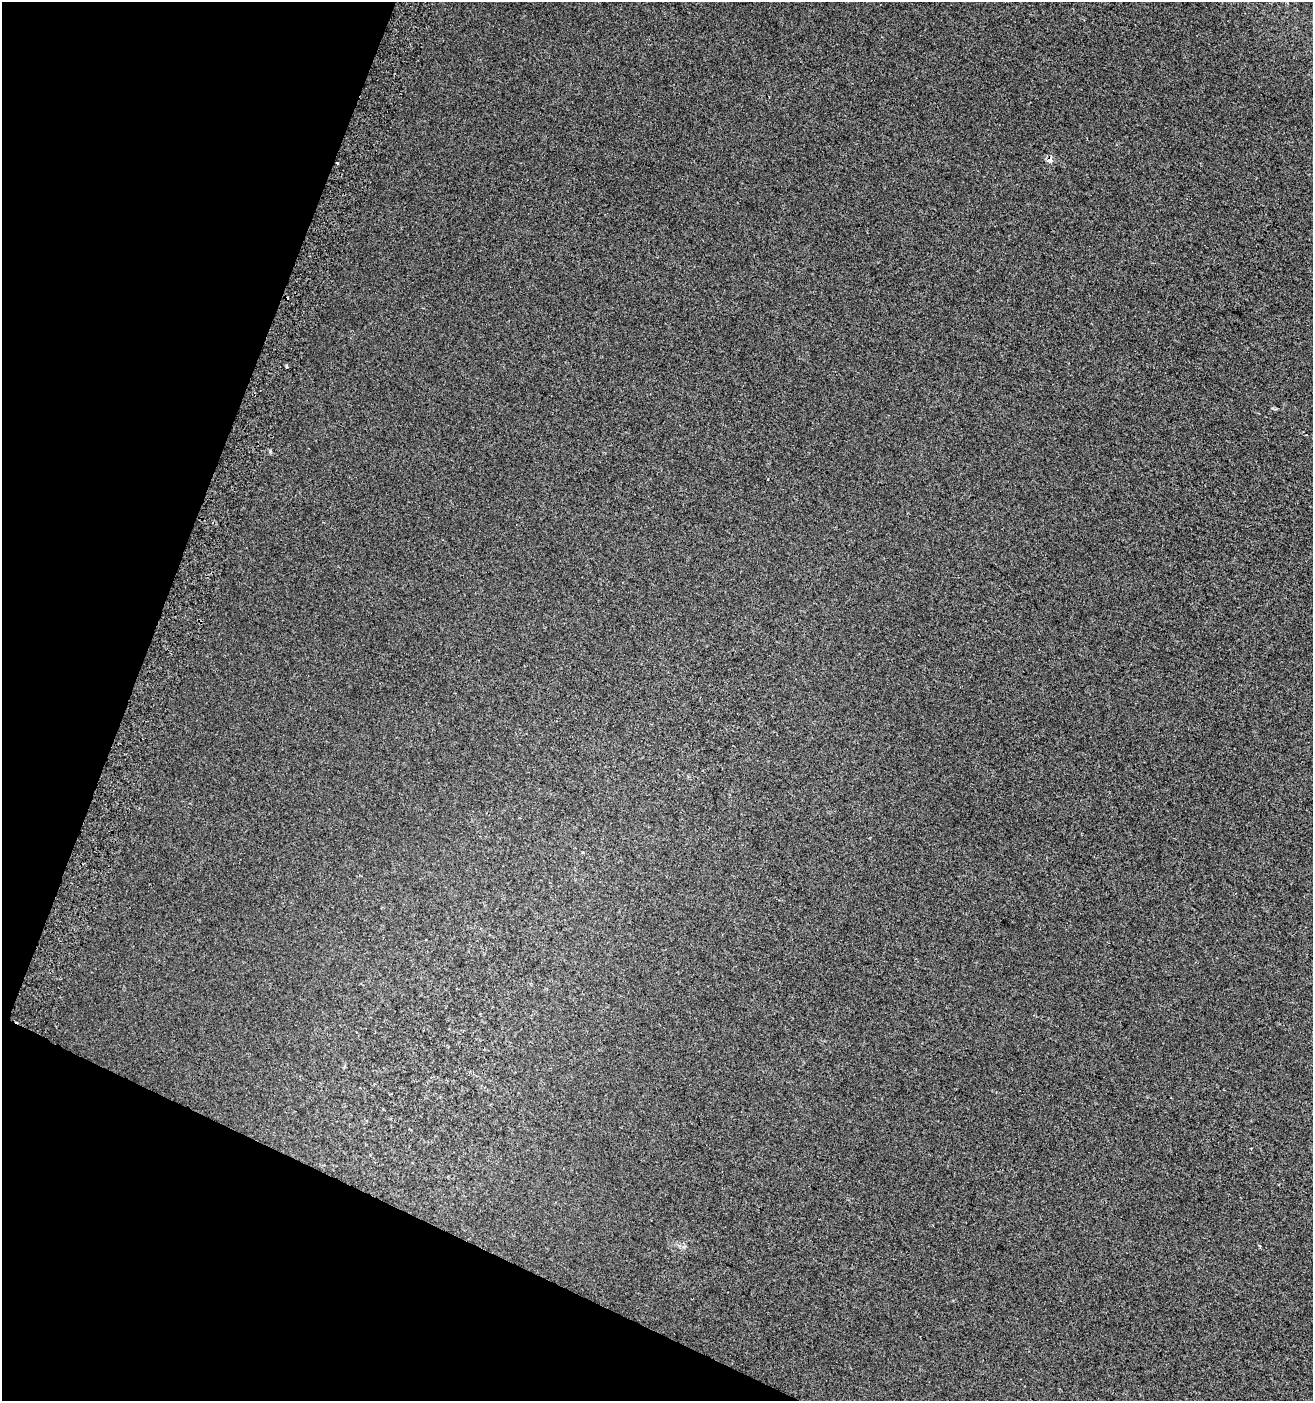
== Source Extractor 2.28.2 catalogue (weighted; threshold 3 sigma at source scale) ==
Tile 9 of 4 x 4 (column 1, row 3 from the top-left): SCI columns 313-1623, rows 1416-2814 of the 5803 x 5636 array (HDU 1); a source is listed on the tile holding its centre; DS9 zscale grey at full resolution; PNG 1315 x 1403 px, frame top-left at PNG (2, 2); no overlay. Shown black and unused: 19% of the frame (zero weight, under 2 of 3 exposures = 2% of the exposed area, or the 3 px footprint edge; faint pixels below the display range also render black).
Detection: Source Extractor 2.28.2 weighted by HDU 2 'WHT'; one run over the whole footprint, this tile lists its part. Background 7.39e-04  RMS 0.0071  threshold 0.032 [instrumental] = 3 sigma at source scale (4.5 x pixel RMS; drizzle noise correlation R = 1.50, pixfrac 1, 0.0396/0.0396 arcsec/px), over >= 5 px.
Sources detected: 5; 1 cosmic-ray / hot-pixel residue — not listed; the other 4 listed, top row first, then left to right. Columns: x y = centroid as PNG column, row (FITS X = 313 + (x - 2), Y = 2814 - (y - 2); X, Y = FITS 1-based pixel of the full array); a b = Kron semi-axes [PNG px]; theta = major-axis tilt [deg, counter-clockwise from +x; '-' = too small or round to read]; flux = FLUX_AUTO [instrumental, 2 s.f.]
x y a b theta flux
1050 160 7 6 - 3.7
337 163 3 3 - 1.4
286 366 4 3 - 0.8
1259 1246 4 3 - 0.76
Overlapping masked pixels (flux is a lower limit): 2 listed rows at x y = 1050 160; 337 163